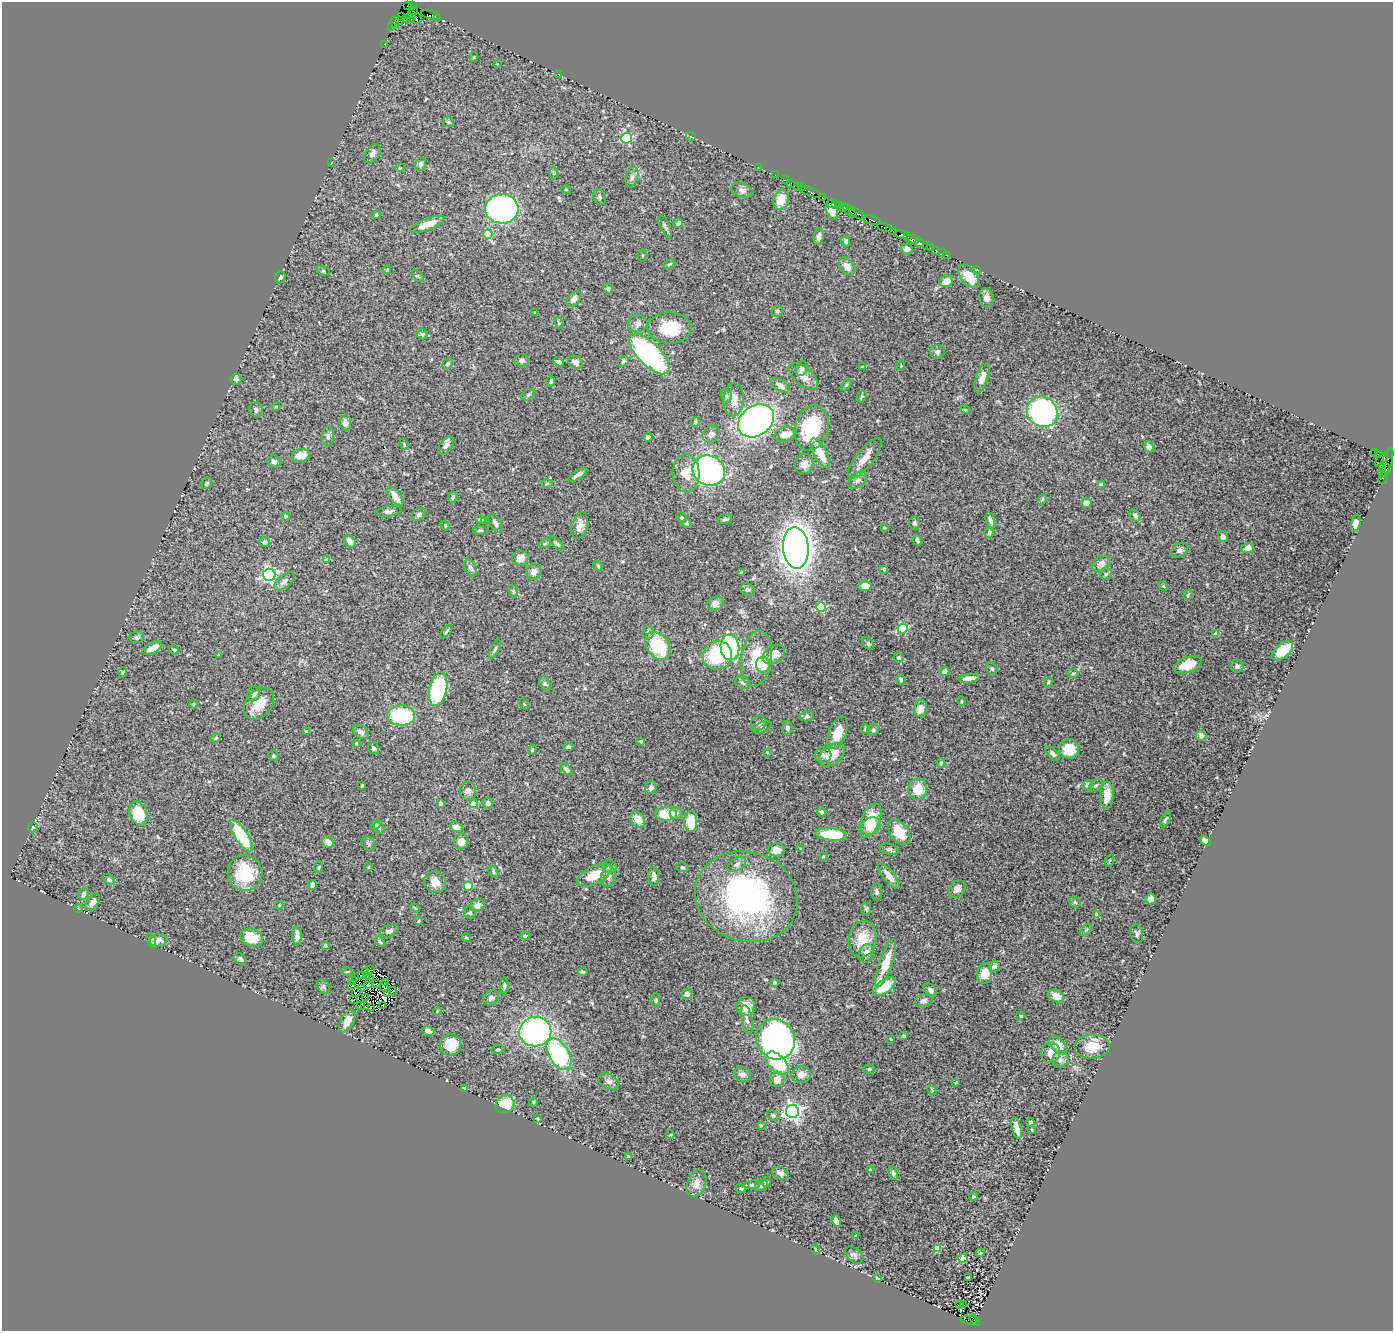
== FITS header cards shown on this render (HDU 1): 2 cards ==
NAXIS1  =                 1391
NAXIS2  =                 1329

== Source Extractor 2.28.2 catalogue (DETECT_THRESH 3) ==
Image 1391 x 1329 px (HDU 1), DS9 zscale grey, 1 PNG px = 1 image px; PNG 1395 x 1333 px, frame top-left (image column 1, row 1329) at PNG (2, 2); each listed source drawn as its Kron ellipse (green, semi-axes under 4 px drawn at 4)
Background 2.34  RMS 0.05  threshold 0.15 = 3 sigma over >= 5 px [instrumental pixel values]
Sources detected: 434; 9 with non-positive FLUX_AUTO (blend fragments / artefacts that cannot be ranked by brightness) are neither listed nor drawn; the other 425 listed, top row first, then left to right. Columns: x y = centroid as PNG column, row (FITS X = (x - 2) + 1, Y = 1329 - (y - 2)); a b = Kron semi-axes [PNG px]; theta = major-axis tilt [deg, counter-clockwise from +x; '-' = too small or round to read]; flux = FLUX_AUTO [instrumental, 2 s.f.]
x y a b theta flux
408 6 3 2 - 32
413 6 3 2 - 52
413 11 4 3 - 80
411 15 4 3 - 110
430 15 9 3 -13 330
401 17 2 2 - 48
417 18 5 2 - 150
438 18 3 2 - 86
406 19 2 2 - 81
410 19 4 3 - 99
399 21 2 2 - 72
395 22 6 4 -74 240
392 26 3 2 - 74
384 44 2 2 - 48
474 57 5 3 - 2.8
497 64 4 2 - 2
558 74 3 2 - 3.9
448 122 6 5 - 4.8
691 137 5 3 - 2.5
627 138 5 5 - 310
372 154 11 6 55 13
331 163 3 2 - 1.9
421 164 6 5 - 8.2
758 167 2 2 - 78
400 168 5 4 - 4.6
554 173 6 4 -90 4.8
775 175 2 2 - 47
632 177 10 6 74 12
786 180 3 2 - 190
791 183 2 2 - 70
797 186 2 2 - 160
801 187 2 2 - 47
566 190 5 3 - 2.7
742 190 11 7 -20 13
810 192 11 3 -20 460
599 197 8 6 -65 6.6
822 197 3 2 - 160
781 200 10 7 72 52
831 203 2 2 - 53
835 205 3 2 - 140
839 206 3 3 - 170
843 207 5 3 - 250
502 209 17 15 -4 820
832 210 10 5 -75 23
850 211 9 3 -42 960
857 213 10 3 -31 960
376 215 4 3 - 2.7
871 220 10 3 -18 860
678 223 5 4 - 8.2
427 224 18 5 21 55
665 227 12 4 -63 9.3
885 227 8 3 -14 530
889 228 3 3 - 180
894 231 3 2 - 140
488 234 4 4 - 90
902 235 7 4 -14 920
819 237 8 5 83 14
908 237 3 2 - 190
912 239 7 3 -7 350
846 241 5 4 - 7.1
919 242 2 2 - 32
926 246 3 3 - 190
930 248 2 2 - 47
907 249 6 5 - 11
935 250 3 2 - 93
943 253 3 2 - 17
642 255 6 3 82 3.4
946 255 3 2 - 33
669 264 6 3 27 4.2
847 266 10 7 -51 24
976 269 3 2 - 2.2
387 270 4 3 - 3.1
323 271 7 4 -28 5.1
418 276 7 4 -45 4.5
969 276 13 8 -52 52
280 277 6 5 - 8
946 281 7 5 23 31
608 289 5 4 - 10
986 297 9 7 -81 17
574 299 9 6 50 14
777 311 5 5 - 5.6
535 313 3 3 - 5.5
559 323 6 4 -64 5.3
638 324 10 8 13 15
669 328 22 15 -2 120
422 334 5 5 - 8.4
937 352 7 6 - 8.3
649 354 26 11 -45 570
522 360 7 6 - 10
623 361 6 5 - 5.3
559 362 5 3 - 10
575 362 8 6 -30 19
448 364 6 4 46 5.9
901 365 5 3 - 2.8
863 367 4 3 - 6.1
802 368 7 5 73 12
803 376 17 9 -39 29
982 378 15 6 71 24
236 379 5 5 - 13
551 381 5 3 - 4.5
780 385 10 5 -33 18
846 385 6 4 45 4.8
528 395 8 5 30 6.2
726 396 7 5 -76 7.2
862 396 6 4 71 4.7
734 400 16 10 86 34
276 407 4 3 - 2.7
256 410 7 6 - 9.7
965 410 5 3 - 3.1
1042 412 16 14 -41 1000
756 421 19 15 36 1500
695 422 5 3 - 5.1
345 423 7 6 - 15
811 428 23 16 73 220
711 434 9 8 - 16
785 434 11 7 14 28
328 436 10 6 86 9.8
648 437 4 4 - 8.9
404 444 6 3 -68 3.6
446 446 10 6 56 16
1149 447 6 4 -77 17
1374 452 3 2 - 750
820 453 16 6 -61 56
1378 454 3 2 - 41
301 456 9 6 9 34
865 458 25 8 52 40
1382 459 8 3 49 260
274 462 7 6 - 9.6
1386 463 15 5 69 530
804 464 10 9 - 26
1382 468 4 2 - 250
1386 470 6 3 73 560
709 471 17 14 -29 660
686 473 19 13 -87 61
578 475 11 4 32 14
1383 478 6 2 73 120
858 480 11 7 42 13
206 483 6 5 - 6.9
547 483 6 4 2 3.7
1101 484 4 4 - 8.6
395 497 11 5 -54 32
453 497 5 4 - 6
1042 499 6 4 62 4.3
1087 503 5 5 - 27
389 511 12 5 7 12
419 514 7 6 - 12
286 516 4 4 - 6.2
1135 516 6 5 - 11
681 518 5 4 - 4.4
480 519 5 3 - 5
725 519 7 5 11 6.3
484 520 4 3 - 3.9
990 520 8 4 -72 13
495 523 10 5 -64 11
686 523 4 4 - 4.6
914 523 6 5 - 8.2
1356 523 9 5 79 19
445 525 5 3 - 3.8
580 525 14 7 75 34
884 528 4 3 - 3.3
481 530 8 3 0 4.8
989 533 5 5 - 6.5
1223 537 6 4 -61 11
917 540 5 3 - 7.2
350 541 7 5 -52 26
265 542 5 4 - 9.2
545 543 6 4 19 4.8
557 544 9 4 -45 6.9
796 548 20 13 -85 4000
1248 548 6 5 - 27
1179 550 9 6 30 11
520 558 8 7 - 30
327 560 4 3 - 23
1101 564 10 7 30 20
598 566 5 4 - 4.6
471 568 9 5 -62 11
884 569 4 3 - 11
534 572 8 7 - 19
742 573 3 3 - 5.7
1106 574 6 5 - 6.4
269 575 6 6 - 800
284 581 12 6 40 14
865 586 6 5 - 32
1163 586 5 3 - 3.2
748 589 7 6 - 7.6
513 591 7 4 -71 6.1
1188 595 5 3 - 3.5
715 603 8 6 26 18
821 607 5 4 - 160
903 629 5 5 - 260
446 632 8 3 50 4.9
648 632 6 5 - 8.2
1216 634 4 4 - 33
137 637 7 5 10 7.2
868 644 7 5 -47 5.8
658 646 16 11 -51 190
730 647 13 9 -83 280
152 648 11 5 27 33
495 649 10 4 64 6.5
174 650 5 4 - 3.4
1282 651 12 6 38 110
219 655 4 3 - 3.8
717 655 15 14 - 290
774 655 12 8 31 45
899 657 5 5 - 5.2
756 659 28 15 81 120
763 665 8 7 - 49
1188 665 14 7 20 58
1237 666 6 6 - 8.8
992 669 7 5 -71 6.5
945 671 5 4 - 14
123 672 5 3 - 3
1073 673 6 4 1 4.9
969 678 10 4 7 22
901 679 5 4 - 6.6
1048 682 5 4 - 3.9
545 683 8 5 -62 6.4
743 683 7 6 - 11
438 689 17 8 78 340
254 694 8 6 76 13
961 701 5 3 - 2.8
194 704 4 3 - 2.8
259 704 17 13 48 62
524 704 6 3 -54 3.3
921 709 9 6 74 31
401 716 14 10 -1 250
807 716 7 5 11 7.4
759 723 8 7 - 13
762 727 10 5 23 8.1
787 728 7 5 -85 8
865 729 4 4 - 4.2
873 730 6 5 - 5.7
306 731 3 3 - 4.7
361 732 9 5 -38 13
838 733 17 8 67 55
1201 736 5 5 - 10
216 738 5 4 - 4.5
641 741 4 4 - 5
356 743 4 3 - 2.8
568 747 5 3 - 8.1
373 748 6 5 - 6.6
1069 749 10 9 - 77
532 750 5 3 - 4.8
767 752 4 3 - 2.6
1053 754 9 5 -45 10
823 755 8 7 - 12
832 755 15 9 38 59
273 756 5 5 - 5.2
941 763 5 3 - 4.8
566 769 7 4 -46 11
362 785 3 2 - 3
1088 785 4 4 - 22
1096 786 7 5 38 6.6
651 787 6 5 - 12
918 789 10 9 - 58
468 791 9 8 - 13
1107 795 13 7 88 53
440 803 4 3 - 12
488 803 5 5 - 11
474 804 4 4 - 84
822 812 4 4 - 8.1
676 813 6 5 - 9.6
139 814 12 8 -66 110
666 814 11 6 -2 100
638 819 9 6 -52 46
1165 819 9 3 63 5.9
870 821 18 9 67 100
691 822 10 6 -88 85
376 825 6 4 36 5.2
871 826 10 8 34 50
33 827 5 5 - 4.9
456 827 6 4 -22 26
379 828 6 5 - 7.4
899 832 14 9 -54 72
832 834 16 6 -5 150
241 835 18 6 -58 170
461 841 8 7 - 26
1205 841 6 4 -38 13
328 842 7 5 -44 25
368 843 8 6 -54 8.4
801 849 3 3 - 3.6
889 849 9 5 -15 7.2
777 850 8 6 4 24
823 856 4 3 - 3.6
1109 861 6 3 71 3.7
737 864 10 6 31 13
319 867 6 3 71 3.5
368 867 4 3 - 2.5
610 867 7 6 - 9
682 867 6 4 -14 5.5
493 872 6 4 -56 5.3
245 873 18 17 - 140
594 875 18 9 26 67
608 876 11 7 82 17
889 876 15 5 -51 37
654 877 9 5 -87 25
109 879 6 4 -40 6.5
435 882 11 10 - 33
312 885 5 4 - 15
468 886 4 4 - 120
957 889 10 7 46 17
877 892 8 5 89 7.7
84 894 6 5 - 14
746 897 52 44 -18 860
1151 899 5 5 - 28
93 902 9 5 58 17
1075 902 6 5 - 5.4
279 905 4 3 - 2.8
477 905 7 6 - 19
78 908 5 3 - 2.7
415 908 5 3 - 3.4
866 908 6 5 - 4.8
470 913 6 5 - 6.3
1097 915 4 3 - 7.9
418 921 4 3 - 3.4
1086 930 7 4 44 4.5
389 931 10 6 19 13
1137 934 10 6 -76 8.8
297 936 9 4 -90 20
525 936 5 3 - 6.5
251 938 11 8 -22 76
466 938 5 4 - 4.5
863 939 18 14 81 74
158 940 8 6 13 18
151 941 7 4 -73 5.6
380 942 6 4 -46 6.1
325 945 3 3 - 5.2
866 953 10 7 77 23
240 959 6 5 - 12
886 963 25 6 71 80
994 966 5 5 - 14
370 970 3 2 - 3.6
365 971 3 2 - 8.5
347 972 5 3 - 3.4
583 972 5 4 - 5.7
985 973 10 7 82 53
362 976 4 2 - 1.3
366 976 3 3 - 1.5
356 978 2 2 - 3.9
370 979 4 2 - 1.5
352 981 3 2 - 2.2
385 982 2 2 - 0.91
775 982 4 3 - 4.5
376 983 3 2 - 8.6
368 984 4 2 - 1.2
352 985 3 2 - 12
504 986 8 4 87 7.3
884 986 13 6 37 110
323 987 8 6 -56 7.2
384 987 5 2 - 0.74
362 989 3 2 - 5.1
930 990 8 5 -46 9.7
392 991 4 2 - 3.2
357 992 5 2 - 0.51
387 993 4 2 - 0.31
687 994 5 5 - 12
1056 996 8 6 -24 38
366 998 3 2 - 1.4
491 998 8 6 37 12
354 999 3 2 - 3.4
656 1001 7 4 -90 4
924 1001 9 6 21 12
361 1006 3 2 - 3.4
364 1006 3 2 - 4.4
382 1006 3 2 - 0.87
746 1006 9 9 - 35
371 1007 4 2 - 1.1
437 1011 4 4 - 3.5
1021 1016 3 3 - 4.7
747 1020 15 5 -80 13
347 1021 12 6 61 31
428 1031 6 4 -21 11
535 1032 16 14 8 710
904 1036 4 4 - 4.5
775 1039 21 19 -53 1500
890 1039 3 2 - 2.4
451 1045 11 10 - 83
1058 1045 11 6 -51 41
1092 1047 17 12 3 65
498 1049 7 4 7 4.8
1051 1053 10 9 - 26
559 1054 18 10 -59 360
1060 1060 9 7 48 12
777 1063 14 8 -48 170
869 1069 6 5 - 5.5
743 1074 9 7 -24 13
801 1075 9 8 - 29
777 1079 8 7 - 33
609 1081 11 7 -27 15
956 1082 4 3 - 2.7
464 1088 4 3 - 10
932 1090 6 3 -47 3.7
534 1102 5 3 - 3
505 1104 9 8 - 98
792 1111 6 6 - 1400
773 1115 6 5 - 6.5
538 1119 3 3 - 2.9
1030 1122 4 3 - 5.7
761 1125 3 2 - 2.7
1017 1128 11 4 -76 31
1032 1130 3 2 - 2.9
670 1135 4 3 - 2.6
628 1157 4 3 - 9.3
870 1169 4 4 - 7.3
780 1173 9 6 -22 15
893 1173 7 4 -75 8.8
766 1182 5 4 - 6.9
697 1184 14 9 70 26
752 1185 8 4 8 5.4
762 1185 7 5 31 8.3
741 1188 5 3 - 3.6
973 1197 4 4 - 5.4
836 1221 6 4 -69 26
856 1236 4 3 - 3.9
937 1248 4 4 - 69
815 1249 5 3 - 3.1
980 1253 4 3 - 3.1
854 1255 10 6 -39 11
963 1258 5 4 - 40
877 1278 3 3 - 5.1
968 1278 4 3 - 4.8
959 1305 3 2 - 5.2
963 1305 3 2 - 3.5
969 1320 8 3 -5 530
974 1320 6 3 -61 240
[9 non-positive-flux detections neither listed nor drawn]